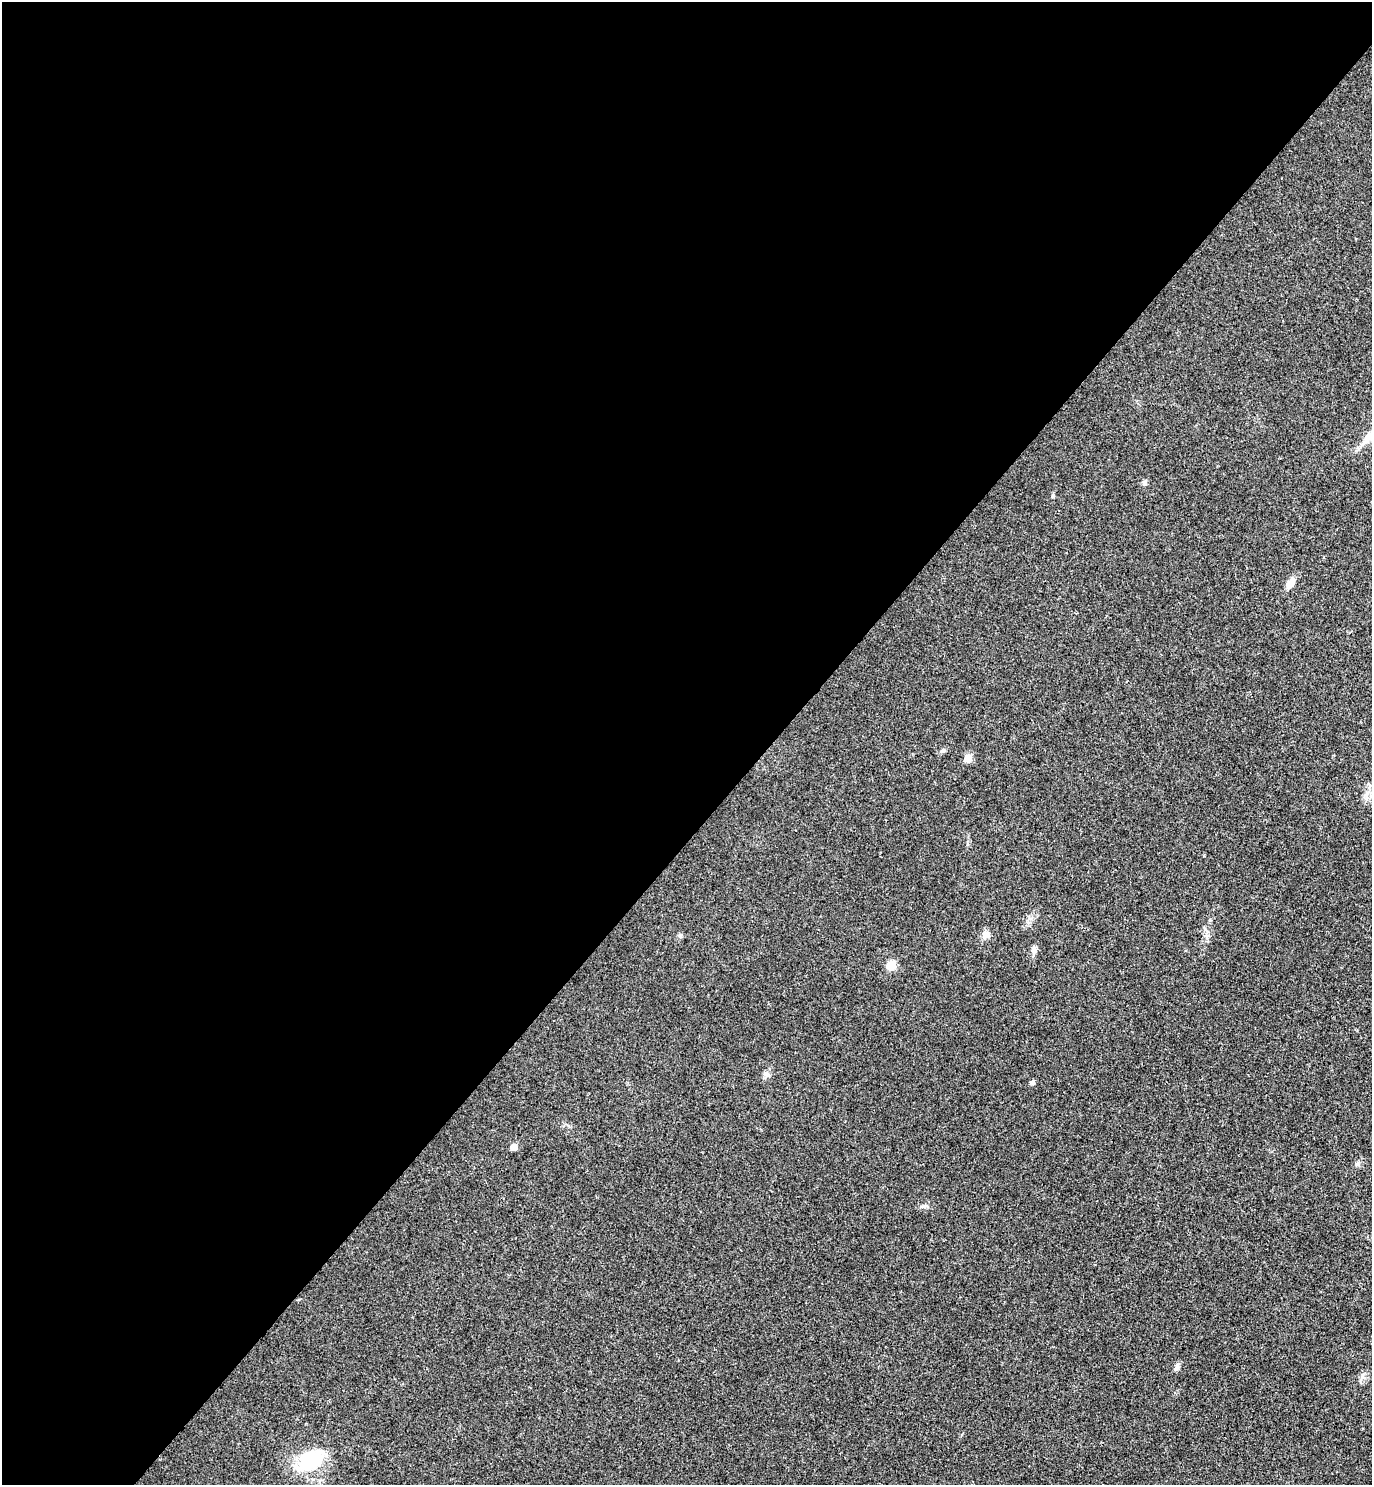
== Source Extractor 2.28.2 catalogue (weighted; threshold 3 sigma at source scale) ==
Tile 5 of 4 x 4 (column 1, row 2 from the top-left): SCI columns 201-1570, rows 3009-4491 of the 6021 x 6015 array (HDU 1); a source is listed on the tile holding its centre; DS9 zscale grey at full resolution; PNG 1374 x 1487 px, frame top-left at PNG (2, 2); no overlay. Shown black and unused: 56% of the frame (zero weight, under 3 of 4 exposures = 6% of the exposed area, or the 3 px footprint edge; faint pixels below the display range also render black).
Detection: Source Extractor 2.28.2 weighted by HDU 2 'WHT'; one run over the whole footprint, this tile lists its part. Background 0.0407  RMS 0.0068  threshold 0.0307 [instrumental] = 3 sigma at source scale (4.5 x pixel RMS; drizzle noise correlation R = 1.50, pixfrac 1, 0.05/0.05 arcsec/px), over >= 5 px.
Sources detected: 15; all 15 listed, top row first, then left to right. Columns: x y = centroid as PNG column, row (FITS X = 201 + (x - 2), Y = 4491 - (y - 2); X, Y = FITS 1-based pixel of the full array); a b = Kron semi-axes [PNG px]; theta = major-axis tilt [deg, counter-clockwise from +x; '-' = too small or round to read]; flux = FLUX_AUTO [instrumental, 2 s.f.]
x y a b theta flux
1371 435 30 10 40 12
1144 483 6 6 - 1.8
1290 584 14 7 56 5.1
968 758 6 6 - 8.8
986 934 10 8 -51 2.9
680 935 6 5 - 1.3
1034 950 10 7 73 2.6
891 965 6 5 - 19
766 1074 7 7 - 2.2
1032 1082 5 5 - 1.9
513 1147 5 5 - 6.6
1357 1164 6 5 - 1.4
925 1206 6 5 - 1.4
1176 1367 12 5 59 2.1
311 1460 30 22 20 34
Isophote crosses this tile's border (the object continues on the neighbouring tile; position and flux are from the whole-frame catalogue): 1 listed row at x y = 1371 435
Unlisted compact peaks at least as high as the median listed source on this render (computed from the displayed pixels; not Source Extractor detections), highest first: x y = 1053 495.